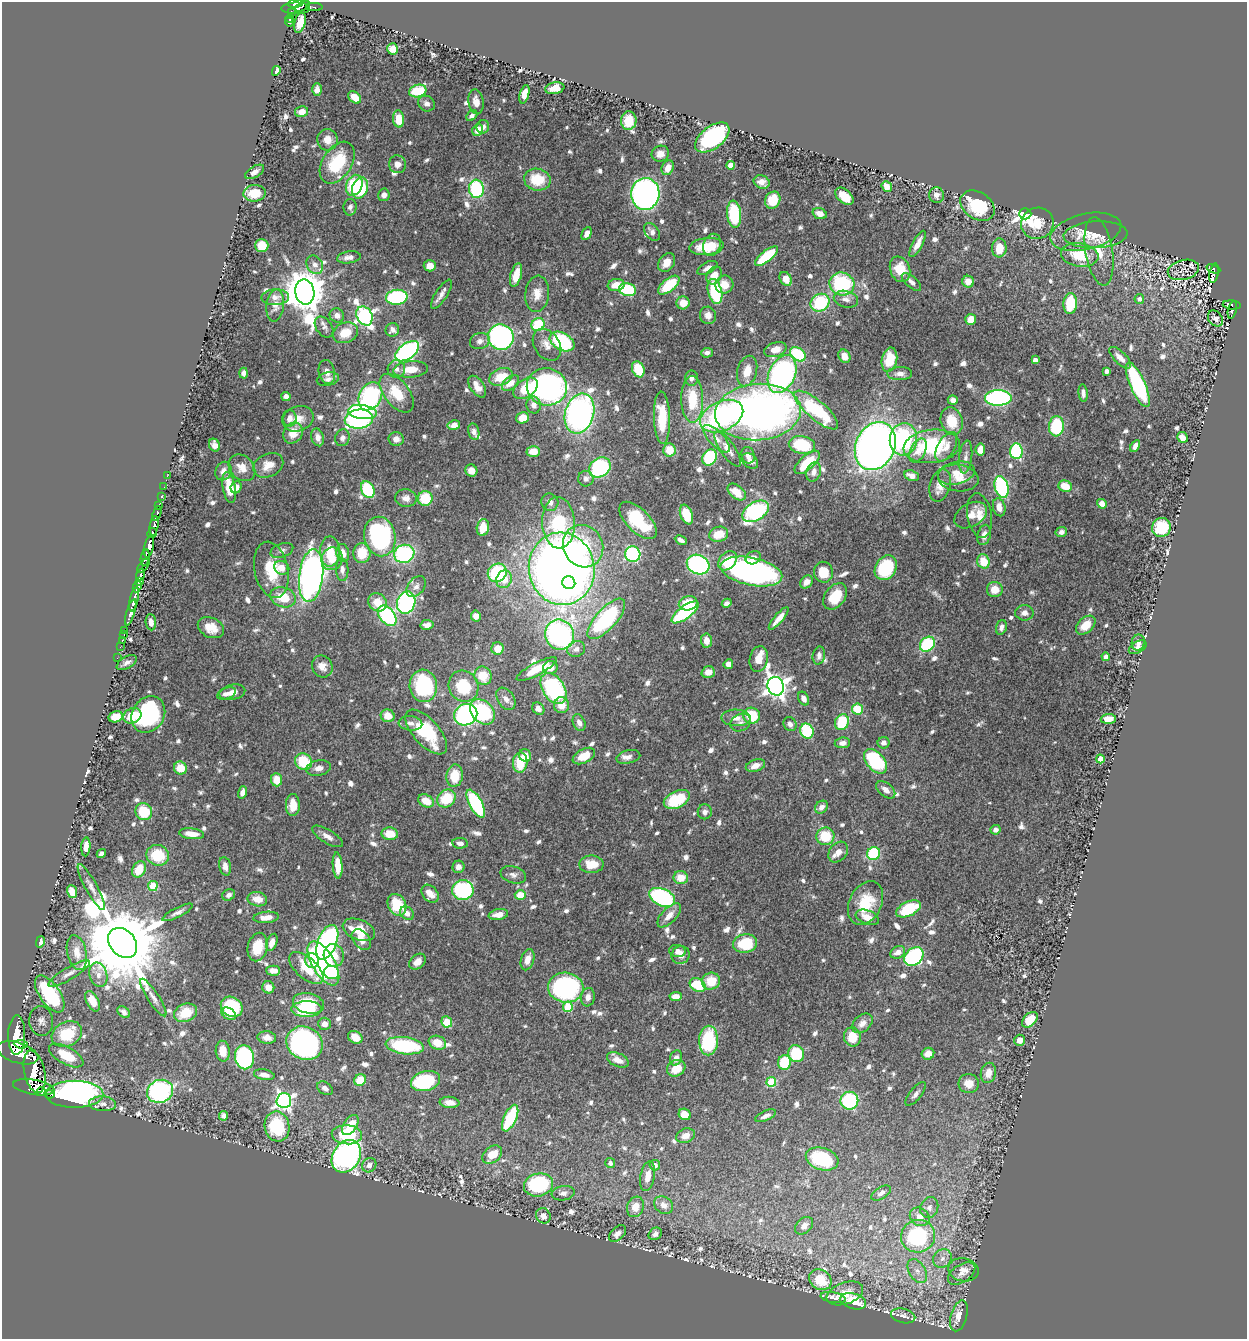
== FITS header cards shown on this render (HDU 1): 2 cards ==
NAXIS1  =                 1245
NAXIS2  =                 1337

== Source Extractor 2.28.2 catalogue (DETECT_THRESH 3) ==
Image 1245 x 1337 px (HDU 1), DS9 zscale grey, 1 PNG px = 1 image px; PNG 1249 x 1341 px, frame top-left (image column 1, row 1337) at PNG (2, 2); each listed source drawn as its Kron ellipse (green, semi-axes under 4 px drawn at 4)
Background 0.41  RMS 0.015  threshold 0.0444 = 3 sigma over >= 5 px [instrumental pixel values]
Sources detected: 900; of the 900, the 500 brightest by FLUX_AUTO listed and drawn (400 fainter detections omitted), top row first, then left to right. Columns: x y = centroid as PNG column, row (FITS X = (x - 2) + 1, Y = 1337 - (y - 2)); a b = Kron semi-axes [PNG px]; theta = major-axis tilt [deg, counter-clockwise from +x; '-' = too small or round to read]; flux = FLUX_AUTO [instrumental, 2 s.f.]
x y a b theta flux
296 3 7 3 9 240
302 6 8 3 26 56
314 7 8 3 0 18
296 8 14 6 1 220
291 12 3 3 - 38
290 18 4 3 - 74
289 22 4 4 - 74
300 23 10 5 73 12
393 49 5 5 - 13
276 71 5 4 - 7.4
555 88 10 5 11 10
317 89 6 5 - 4.4
418 91 9 6 17 47
524 94 9 4 75 10
355 97 7 5 -40 13
476 102 12 7 -81 9.5
426 104 8 7 - 4.8
301 112 6 5 - 7.6
472 116 6 4 42 4.1
398 119 8 5 -84 23
629 121 9 8 - 19
483 127 6 6 - 5.8
478 130 6 5 - 12
712 137 20 11 38 160
328 140 10 10 - 10
660 154 9 8 - 7.4
337 163 23 14 57 55
397 164 9 8 - 6
730 165 4 4 - 11
668 168 7 5 67 9.7
255 172 10 5 30 4.6
537 180 13 11 -9 32
762 182 8 6 -22 6.8
354 185 11 8 67 48
887 186 5 5 - 10
360 188 11 8 71 59
476 189 9 7 -84 78
255 193 11 8 5 21
645 194 16 14 84 350
384 195 6 5 - 5
936 195 8 7 - 4.9
844 196 11 6 -41 18
773 200 9 7 64 22
978 206 19 13 -34 55
350 207 8 6 88 4.3
734 214 14 7 -84 60
820 214 7 5 -19 8.4
1025 214 6 5 - 460
1037 223 16 15 - 22
652 232 10 6 -54 4.7
1086 232 36 18 13 23
587 234 7 4 63 5.4
1096 235 32 13 3 20
918 244 14 5 62 9.2
262 245 6 6 - 22
712 245 11 8 68 17
707 247 17 8 5 29
999 248 9 7 87 16
1099 251 35 13 -81 25
1080 255 19 11 -8 30
766 256 14 5 39 51
349 257 12 6 8 5.7
667 263 10 7 57 10
315 265 10 8 -55 5.5
430 266 6 5 - 9
707 268 11 5 29 5.4
900 269 13 10 -69 25
1213 269 7 3 -21 62
1183 270 16 10 13 6.3
1214 273 10 4 80 120
516 275 12 5 74 15
714 276 9 7 57 13
786 279 7 5 -58 13
911 282 12 5 -41 4.9
968 282 6 5 - 12
724 284 9 9 - 13
842 284 12 11 - 89
616 285 8 6 7 15
669 285 12 6 40 43
627 290 8 6 -13 62
715 291 13 7 -75 69
305 292 12 9 -80 3700
441 294 17 6 58 5.8
537 294 18 12 84 13
275 297 14 8 2 6.5
397 297 11 7 6 110
846 299 12 8 -14 6.2
1139 299 5 4 - 4.1
683 303 6 6 - 13
820 303 10 8 32 65
1070 304 10 6 86 43
275 305 16 9 83 7.7
1232 305 9 4 -6 29
1232 310 9 3 77 83
337 315 7 7 - 5.8
708 315 9 8 - 7.1
364 316 10 7 -62 330
1215 318 9 6 -50 5.3
971 319 5 5 - 14
538 325 7 6 - 46
324 327 11 8 -52 4.4
392 330 7 6 - 4.8
345 333 13 10 24 19
501 337 13 12 - 210
480 341 10 8 18 5.2
562 341 13 8 -29 91
547 345 17 12 -54 11
775 350 11 7 17 11
407 351 14 7 36 210
707 353 6 5 - 4.2
798 354 9 6 -39 58
844 356 7 5 -61 11
1120 358 14 6 -45 8
889 360 12 7 78 26
1035 360 4 4 - 5.1
396 369 9 8 - 4.7
411 369 17 8 5 16
638 369 8 6 -67 31
747 371 16 9 74 14
1107 371 4 4 - 4.6
327 372 12 8 -78 6.6
243 373 5 4 - 4.1
782 374 20 13 66 260
900 374 12 6 1 5.9
501 377 12 8 22 24
691 378 8 6 86 3.9
328 379 11 6 12 4.5
511 383 10 6 40 9.7
1138 385 24 7 -66 140
477 387 12 7 -55 9.5
547 387 20 18 -13 310
525 388 13 9 36 29
397 393 22 12 -52 28
1083 393 8 4 -84 4.4
286 396 4 4 - 4.9
370 396 15 11 61 160
998 398 13 8 1 180
692 399 23 11 -89 38
953 400 5 4 - 4.4
534 405 8 7 - 6.7
816 410 27 9 -40 84
362 412 14 7 -8 78
758 412 43 28 4 590
579 414 20 14 73 320
722 416 23 14 25 190
289 418 8 7 - 7.4
523 418 6 5 - 15
662 418 26 8 -88 31
298 419 16 12 21 14
359 419 14 9 6 140
952 421 14 11 -74 21
454 425 6 4 11 8.8
1056 426 10 7 84 59
474 432 8 5 -76 4.2
293 433 11 9 55 15
318 437 9 6 -74 7.6
1182 437 5 5 - 9.8
342 438 8 7 - 4.9
396 439 7 6 - 6
716 439 17 7 -46 8.9
903 439 16 13 83 97
214 445 7 5 -63 7.8
802 445 13 8 -10 46
875 446 25 19 65 750
932 446 28 16 7 75
1135 446 6 4 62 5.1
946 447 16 8 60 7.6
728 449 20 7 -56 11
980 449 6 4 82 13
669 450 6 6 - 17
533 451 7 5 -1 13
918 451 13 7 64 8.1
1016 451 8 6 -85 93
748 455 8 6 -71 4.9
709 457 8 7 - 61
966 457 16 6 83 5.1
750 461 9 6 -43 5.7
807 462 15 7 41 29
268 465 15 11 25 13
600 467 11 9 36 100
242 468 15 11 -45 12
223 471 9 8 - 7.3
471 471 6 6 - 7.7
814 472 10 7 72 6.8
956 473 19 11 13 12
167 476 2 2 - 4.5
912 476 7 5 -23 6.4
958 478 20 13 -7 14
586 479 8 8 - 4
940 485 17 10 74 9.6
1065 486 7 5 -23 18
164 487 2 2 - 4.8
236 487 6 5 - 8.2
1001 487 11 6 -75 100
229 488 16 6 -79 24
368 490 9 6 -64 57
737 492 10 6 -40 15
161 497 3 3 - 33
406 498 11 9 -9 6.9
425 498 7 7 - 30
550 502 9 8 - 5.6
1102 504 5 4 - 8.7
159 506 3 2 - 44
999 507 9 6 -76 9.5
756 511 14 9 32 150
157 513 8 3 71 110
686 515 10 6 -68 32
971 515 17 11 30 11
980 516 22 12 -80 14
638 520 24 11 -45 48
558 523 26 16 -88 110
154 526 10 4 81 320
1161 527 10 9 - 39
483 528 8 6 78 18
1061 532 6 5 - 4.6
152 533 5 4 - 210
719 534 9 7 16 19
984 535 10 6 74 7
380 536 20 15 -78 150
681 540 6 3 -28 4.7
583 546 22 19 -60 71
149 547 11 4 80 740
282 550 12 6 19 4.3
330 551 15 9 88 24
343 553 9 6 -80 8.3
362 553 10 8 87 24
404 554 10 9 - 100
633 554 8 7 - 120
145 558 8 3 80 180
753 558 8 6 24 7.4
332 559 11 10 - 15
727 561 11 8 48 26
983 561 7 6 - 23
698 565 12 9 -27 160
143 566 8 4 49 260
282 568 8 6 -32 12
886 568 13 10 59 66
562 569 36 33 -80 1100
271 570 28 16 -78 37
342 570 11 6 -89 4.5
751 572 31 14 -12 350
823 572 10 9 - 24
497 573 10 9 - 77
140 575 6 3 70 150
311 576 27 12 83 470
504 579 9 7 65 17
139 582 4 3 - 120
806 582 7 5 47 8.1
569 583 6 6 - 38
416 586 12 8 52 5.4
137 587 6 3 63 54
995 590 8 7 - 14
835 596 14 10 54 30
283 597 13 9 -17 26
134 599 12 3 77 610
377 602 10 8 -40 17
406 602 11 9 73 190
688 603 9 7 13 21
727 603 5 4 - 4.1
131 612 13 4 73 500
685 612 16 6 37 110
1024 613 9 7 0 6.1
387 616 11 7 -51 98
476 616 5 5 - 6.8
779 618 14 4 50 10
606 619 25 10 48 110
151 622 8 5 -84 7.4
427 625 6 5 - 6
1086 625 11 7 43 15
1001 627 7 5 72 4.1
211 628 14 10 -25 17
125 630 2 2 - 8
124 634 3 2 - 8.4
559 635 15 14 - 240
122 640 3 2 - 11
706 641 7 5 -84 9.5
1138 642 8 6 78 5.6
927 644 8 6 44 59
120 647 2 2 - 5.3
1138 647 9 5 30 5.5
498 648 6 6 - 13
576 649 9 7 23 5.1
819 656 9 6 78 4.7
1106 657 4 4 - 4.6
117 658 2 2 - 4.7
759 659 13 9 80 11
127 663 11 5 29 4.4
728 664 5 4 - 6.8
322 666 11 10 - 7.8
550 668 7 6 - 8.9
537 669 22 6 28 25
708 672 6 6 - 8.2
483 676 9 8 - 21
423 686 16 13 -84 93
464 686 16 14 -57 45
776 686 9 8 - 840
553 689 17 11 -57 130
232 692 13 7 13 7.6
226 694 10 5 20 4.7
804 698 7 5 -63 5.7
506 699 12 8 -56 6.8
562 705 8 7 - 13
538 709 7 5 -47 5.6
858 709 5 5 - 32
482 712 14 10 -47 79
148 714 19 16 56 100
466 715 12 10 29 190
132 716 9 7 24 31
388 716 7 6 - 13
752 716 8 8 - 35
116 717 7 5 15 13
736 718 14 8 -2 8.8
1108 719 7 5 5 12
741 722 11 8 31 5.3
842 722 8 7 - 38
410 723 12 7 -6 5.1
579 723 9 6 -67 5.5
790 724 7 6 - 4.4
807 731 7 6 - 59
426 732 27 13 -48 65
842 743 8 5 6 5
884 743 6 5 - 5.4
525 755 6 6 - 10
584 756 12 7 27 18
628 757 12 6 14 5.2
1100 759 4 4 - 15
876 761 14 8 -48 69
304 762 9 8 - 38
520 763 10 7 86 28
755 766 10 6 19 8.5
180 768 7 6 - 20
318 768 12 7 10 6.8
455 776 11 8 83 23
276 780 7 5 -87 14
886 790 11 6 -39 7
242 792 6 4 73 5.9
446 798 10 8 40 37
677 799 14 8 25 47
426 801 8 6 -32 17
476 804 15 6 -62 110
293 805 11 7 89 14
821 807 7 5 41 4.8
144 812 9 8 - 40
705 812 7 7 - 4.6
996 830 5 4 - 5.5
192 834 12 5 -6 12
390 834 8 6 -4 18
327 836 17 6 -31 6.7
825 836 9 8 - 32
460 843 8 5 -7 5.2
86 847 9 4 86 7.3
838 852 11 8 51 8.9
101 854 5 4 - 4.1
874 854 7 6 - 72
158 855 11 10 - 34
591 864 12 8 0 20
225 866 9 6 -78 6.8
338 866 13 5 -86 16
458 867 6 6 - 5.5
139 869 8 6 58 19
513 875 13 8 -16 5
681 878 7 6 - 15
153 886 5 5 - 41
91 887 26 6 -61 8
463 890 11 10 - 120
72 891 6 5 - 12
430 894 10 7 -48 9.8
229 895 7 5 27 4.1
520 895 5 5 - 17
662 897 13 8 -24 150
257 899 10 7 -10 13
865 903 23 16 64 34
397 905 11 9 -62 33
908 909 13 7 25 48
178 912 17 4 26 5
407 913 7 6 - 6.6
498 915 10 5 10 10
669 915 15 7 46 10
266 917 13 5 5 11
867 917 12 7 -20 11
359 930 17 10 -22 29
361 939 12 8 -52 8.8
40 942 6 4 76 4.1
272 942 9 5 70 8.2
327 942 18 9 69 240
123 943 16 12 -49 17000
745 943 12 9 11 44
257 947 14 9 76 21
677 951 8 6 -6 6.3
77 952 18 9 -77 15
898 952 8 6 27 7
334 955 11 10 - 19
681 955 9 8 - 6.9
914 957 11 8 44 120
528 960 11 6 73 9.4
312 961 7 7 - 19
417 962 9 7 41 8
323 963 25 11 -60 240
306 968 21 10 -42 30
273 971 7 5 -1 7.2
332 972 7 6 - 36
69 974 23 6 30 8.2
98 975 12 8 -75 8.4
711 981 9 8 - 21
698 985 8 6 -31 37
268 987 6 6 - 9.5
566 987 18 15 -4 190
50 994 21 10 -55 100
676 996 6 4 4 9
153 997 22 5 -57 6.6
588 997 9 7 81 5.1
93 1001 11 6 -63 14
308 1003 16 10 -13 35
232 1007 11 9 -33 71
568 1007 5 5 - 47
306 1009 15 8 0 53
124 1012 7 5 -38 4.2
186 1013 12 9 23 22
229 1014 8 5 -29 13
1030 1020 9 6 46 19
41 1021 15 12 -84 7.4
447 1022 6 5 - 24
862 1023 11 8 42 7.4
324 1024 6 6 - 7.2
67 1034 16 12 26 45
17 1035 20 8 88 2000
267 1037 9 6 -7 7.2
355 1037 7 6 - 11
852 1037 9 8 - 22
709 1040 15 9 88 68
1020 1040 5 5 - 7.6
304 1043 19 16 -30 270
437 1043 9 6 -20 14
21 1044 7 3 -5 350
405 1046 19 8 -7 78
223 1051 10 7 -85 13
18 1053 21 10 -17 2300
796 1054 8 8 - 46
928 1054 6 6 - 9.7
66 1056 19 8 -28 33
244 1057 12 9 -82 150
676 1058 8 6 69 5.1
618 1060 11 6 -24 9.3
785 1062 7 6 - 38
676 1068 9 8 - 20
35 1072 21 10 -78 1200
988 1073 10 7 74 11
264 1075 10 5 -10 6.5
360 1080 6 5 - 22
426 1081 15 10 14 66
771 1082 5 5 - 47
969 1084 10 9 - 12
34 1087 21 7 -10 670
325 1088 9 6 -32 5.4
160 1091 13 11 21 170
41 1092 4 3 - 46
49 1094 5 3 - 72
75 1094 29 13 0 490
916 1094 14 5 51 4.6
284 1101 7 7 - 350
849 1101 9 9 - 84
450 1102 10 5 -6 8.8
103 1104 13 7 -3 5.6
685 1114 6 5 - 16
224 1116 5 4 - 4.5
766 1116 11 5 24 5.1
510 1118 14 6 65 57
350 1125 11 6 56 19
277 1126 15 12 -80 61
347 1135 15 9 -4 42
685 1136 9 7 23 9.3
492 1155 11 7 38 18
346 1156 17 13 57 390
822 1159 17 11 -17 70
610 1163 5 5 - 4.2
369 1165 7 6 - 5.7
655 1165 5 5 - 5.5
648 1176 15 7 79 11
538 1185 15 11 14 100
563 1193 11 7 8 5.3
881 1193 11 6 31 4.2
664 1205 10 8 -32 9.3
635 1207 10 8 70 14
929 1207 10 8 68 6.3
543 1216 8 7 - 7
920 1217 10 8 -38 11
804 1226 10 7 43 5.7
617 1234 10 6 44 6.5
655 1234 7 5 38 4.8
918 1236 17 16 - 130
942 1258 10 8 46 7
963 1270 15 11 -12 10
917 1271 13 8 -60 8.2
962 1273 15 9 33 8
820 1280 12 9 -32 28
845 1293 19 10 20 16
833 1298 13 5 -10 5.3
853 1301 13 7 -16 34
903 1316 12 7 -14 5
959 1316 16 8 74 11
At the frame edge (FLAGS 8, measured only in part): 1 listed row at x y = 296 3
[400 fainter detections neither listed nor drawn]